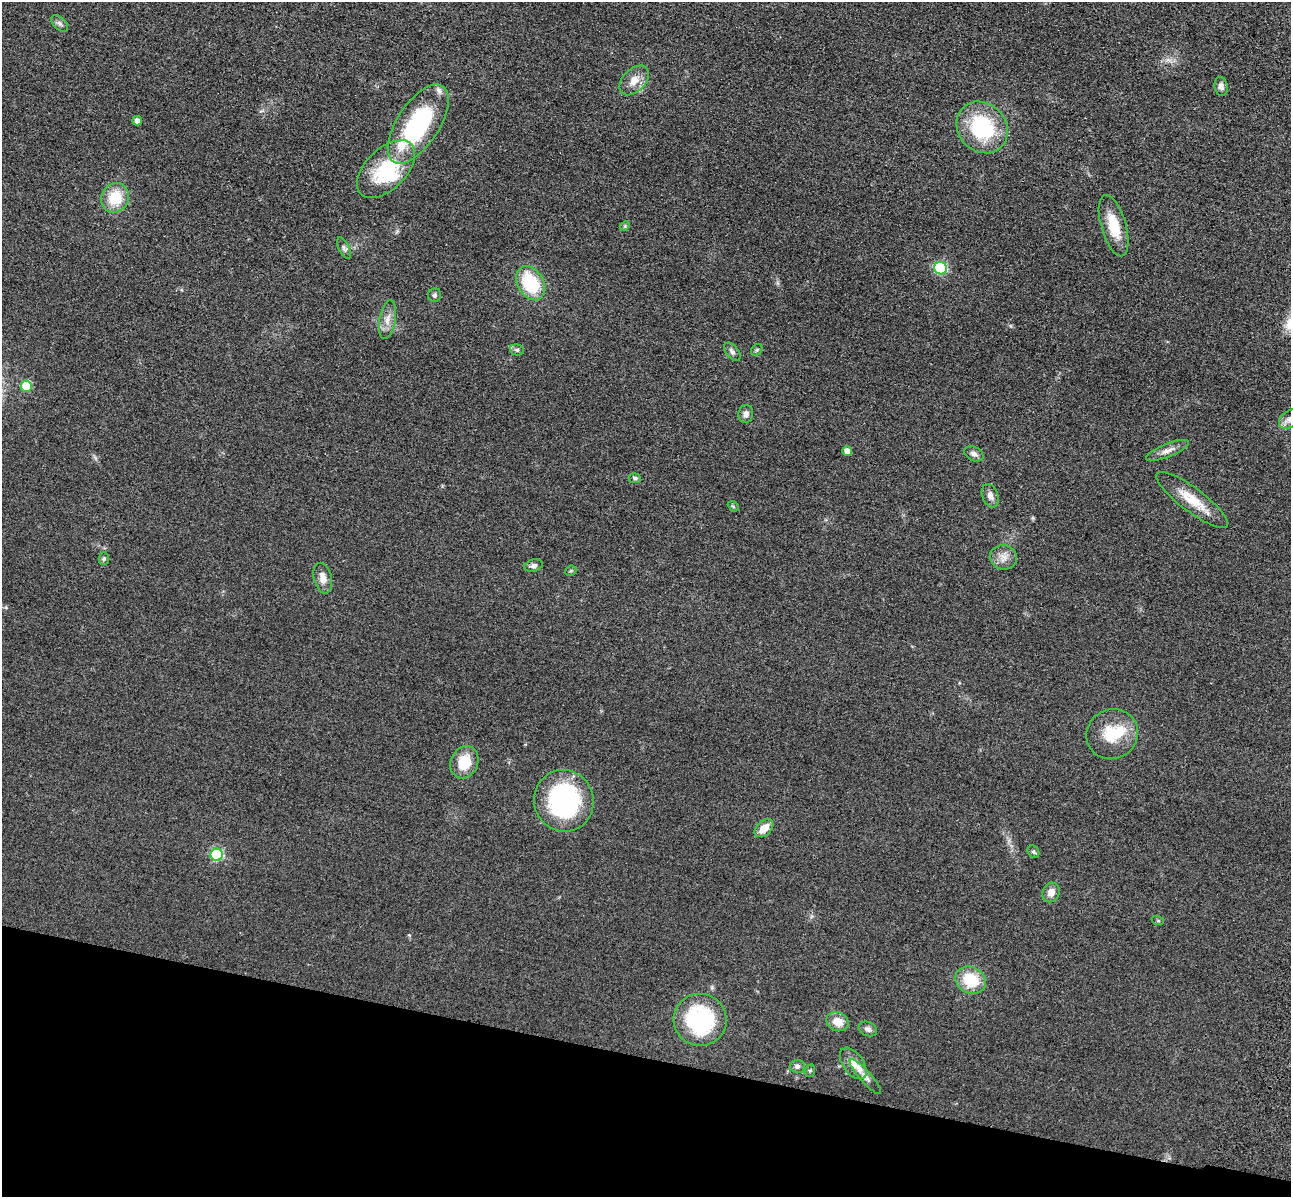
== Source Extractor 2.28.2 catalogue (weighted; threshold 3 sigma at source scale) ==
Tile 15 of 4 x 4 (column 3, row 4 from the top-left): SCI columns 2751-4039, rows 396-1590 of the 5350 x 5365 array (HDU 1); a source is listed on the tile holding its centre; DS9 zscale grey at full resolution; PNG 1293 x 1199 px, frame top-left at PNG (2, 2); each listed source drawn as its Kron ellipse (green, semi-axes under 4 px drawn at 4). Shown black and unused: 12% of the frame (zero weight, under 3 of 4 exposures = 9% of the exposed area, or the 3 px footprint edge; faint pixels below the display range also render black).
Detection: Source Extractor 2.28.2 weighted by HDU 2 'WHT'; one run over the whole footprint, this tile lists its part. Background 0.0485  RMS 0.0084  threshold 0.0377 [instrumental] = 3 sigma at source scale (4.5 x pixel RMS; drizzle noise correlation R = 1.50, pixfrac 1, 0.05/0.05 arcsec/px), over >= 5 px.
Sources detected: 53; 2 inside a brighter object's white glare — neither listed nor drawn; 2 inside a brighter listed object's ellipse — not listed separately; the other 49 listed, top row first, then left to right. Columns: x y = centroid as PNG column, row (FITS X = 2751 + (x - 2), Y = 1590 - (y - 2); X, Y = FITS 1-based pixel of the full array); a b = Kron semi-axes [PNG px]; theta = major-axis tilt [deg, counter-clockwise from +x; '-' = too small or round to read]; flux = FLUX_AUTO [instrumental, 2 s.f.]
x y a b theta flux
60 23 10 6 -44 2.5
634 80 17 11 46 9.7
1221 86 10 6 -80 3.9
137 121 5 4 - 4.4
418 124 45 21 57 98
982 127 27 24 -47 70
386 169 36 20 45 52
115 198 15 13 60 25
625 226 5 4 - 0.97
1114 226 32 12 -74 23
344 248 11 5 -63 2.5
940 268 6 6 - 85
531 283 18 12 -59 45
435 295 7 6 - 2
387 320 20 8 80 7.3
517 350 7 5 -11 1.6
757 350 6 5 - 1.2
732 352 11 6 -51 2.7
26 386 6 5 - 26
746 414 9 7 80 3.7
1289 419 11 8 39 4
847 451 5 4 - 5.3
1167 451 23 6 22 5.8
974 454 10 6 -27 3.5
635 478 6 4 -7 1.7
990 496 12 8 -69 4.6
1192 500 43 12 -37 21
733 506 6 4 -43 1.1
1003 557 14 12 -13 7
104 559 6 5 - 1.5
534 566 9 6 14 2.7
571 571 6 4 42 1.1
323 578 16 9 -76 7.1
1112 734 26 24 28 29
464 762 17 13 65 20
564 801 31 29 -65 120
764 828 11 7 41 10
1033 852 6 5 - 1.4
217 855 6 6 - 85
1051 892 10 8 65 6.4
1158 921 6 4 -19 0.88
971 980 16 13 -29 28
700 1020 26 26 - 91
837 1022 11 9 -24 10
868 1029 9 7 -23 2.9
853 1063 18 10 -54 7.6
797 1066 7 6 - 2.7
810 1071 6 5 - 1.3
865 1076 22 5 -48 4
Isophote crosses this tile's border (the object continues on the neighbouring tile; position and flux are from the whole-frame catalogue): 1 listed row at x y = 1289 419